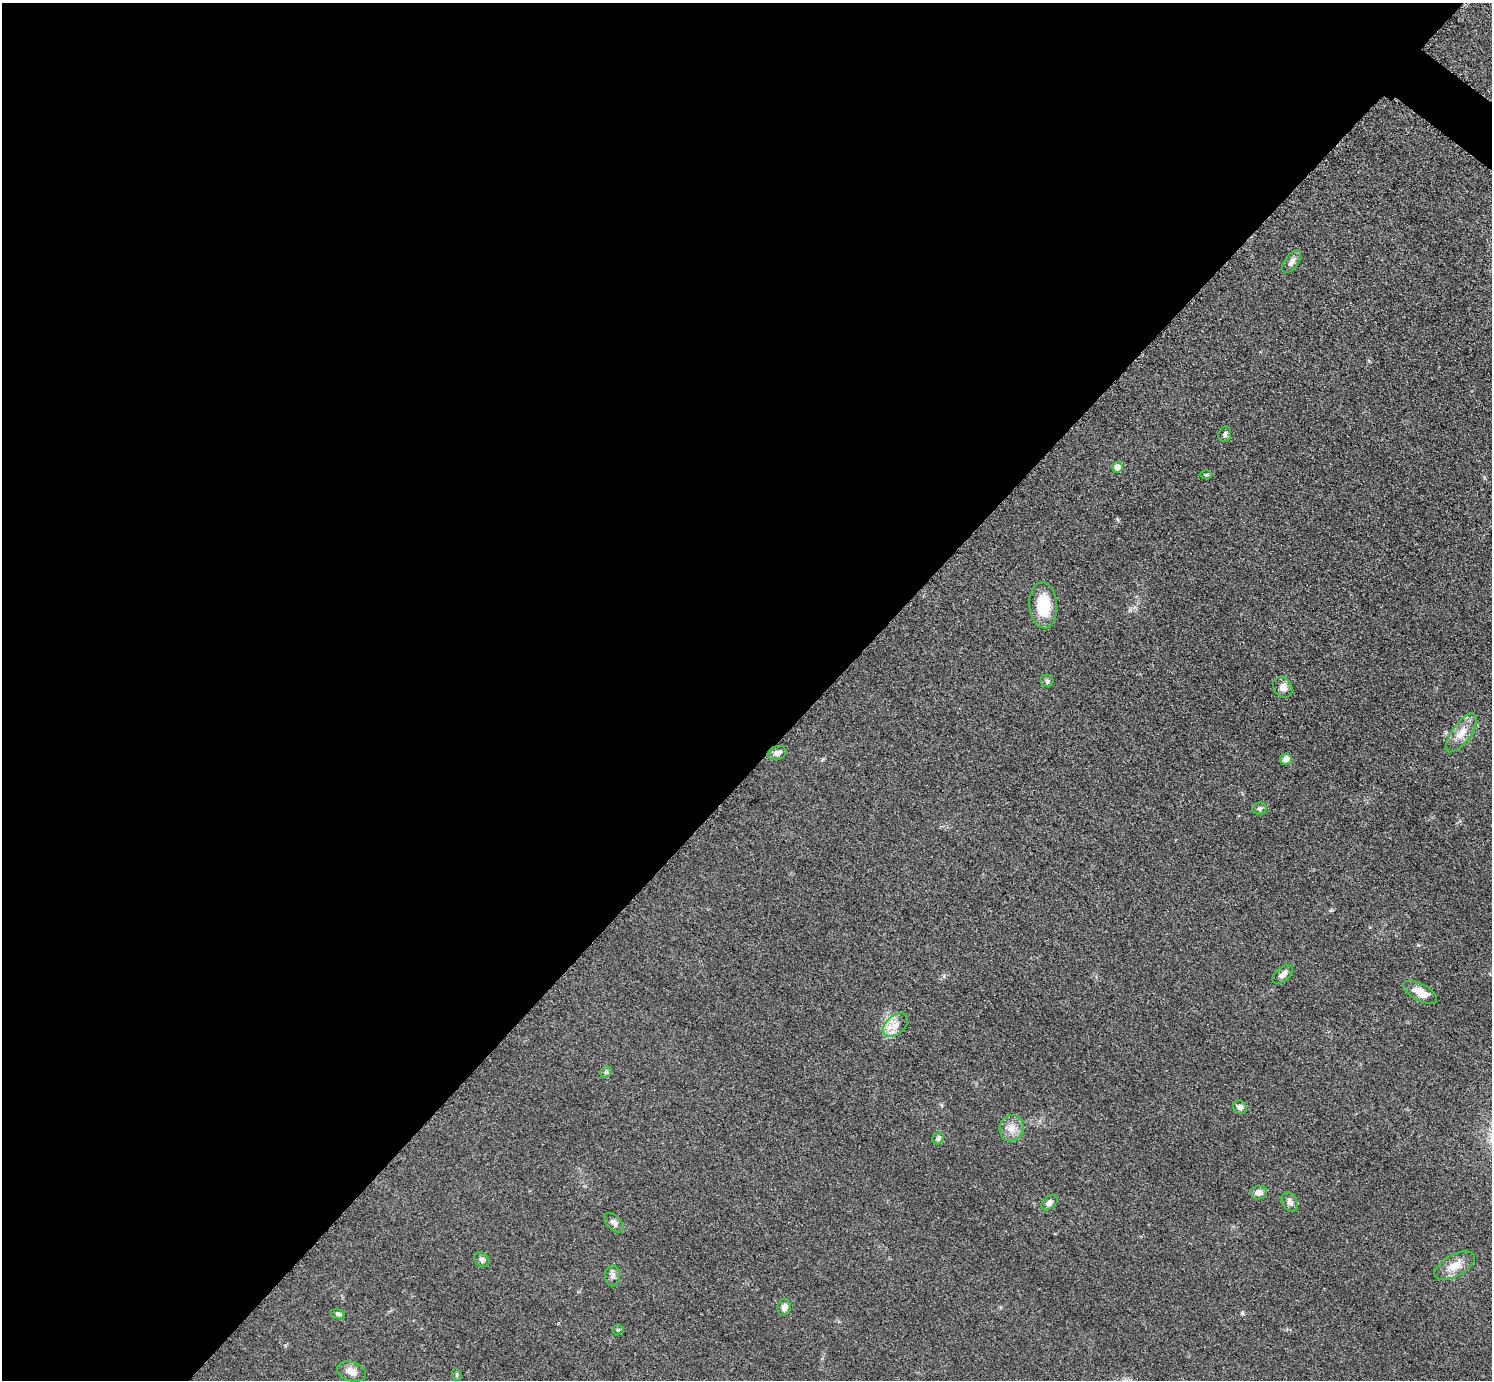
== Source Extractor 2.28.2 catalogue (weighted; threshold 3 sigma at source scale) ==
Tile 5 of 4 x 4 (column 1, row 2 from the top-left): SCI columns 12-1501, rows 2919-4296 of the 5978 x 5981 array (HDU 1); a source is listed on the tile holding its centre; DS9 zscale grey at full resolution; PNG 1494 x 1382 px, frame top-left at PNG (2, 3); each listed source drawn as its Kron ellipse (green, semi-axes under 4 px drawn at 4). Shown black and unused: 56% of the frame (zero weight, under 3 of 5 exposures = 1% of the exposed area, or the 3 px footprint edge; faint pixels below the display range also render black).
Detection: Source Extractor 2.28.2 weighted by HDU 2 'WHT'; one run over the whole footprint, this tile lists its part. Background 0.0533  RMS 0.0058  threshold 0.026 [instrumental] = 3 sigma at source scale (4.5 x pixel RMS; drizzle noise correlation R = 1.50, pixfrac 1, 0.05/0.05 arcsec/px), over >= 5 px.
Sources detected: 30; all 30 listed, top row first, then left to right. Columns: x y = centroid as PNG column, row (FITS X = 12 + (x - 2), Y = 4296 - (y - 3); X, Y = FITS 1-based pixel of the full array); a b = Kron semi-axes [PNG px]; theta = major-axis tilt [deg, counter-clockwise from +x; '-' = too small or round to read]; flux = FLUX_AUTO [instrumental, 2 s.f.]
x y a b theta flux
1292 262 13 6 53 2.6
1225 434 8 6 74 1.5
1117 467 5 5 - 4.8
1206 475 6 4 0 0.68
1043 605 23 14 -86 19
1047 681 6 6 - 1.1
1283 687 11 9 -54 3.8
1461 733 23 9 54 7.5
777 753 9 7 18 2.6
1286 759 6 5 - 4.4
1259 808 7 6 - 1.5
1283 974 12 6 42 2.9
1420 992 19 8 -29 7.7
896 1025 14 9 40 5.8
606 1072 6 5 - 1.1
1240 1107 7 6 - 2.5
1012 1128 13 12 - 5.9
938 1138 6 5 - 1.5
1259 1192 8 7 - 3.4
1049 1202 9 6 41 2.5
1290 1202 10 7 -62 2.6
614 1223 12 6 -46 2.3
482 1260 8 6 -37 1.8
1455 1265 22 11 28 8.3
613 1276 10 7 -89 2.4
784 1307 8 6 79 2.9
338 1314 7 5 -10 1
618 1330 5 5 - 0.81
351 1371 15 9 -18 5.2
457 1375 6 4 -73 0.79
Unlisted compact peaks at least as high as the median listed source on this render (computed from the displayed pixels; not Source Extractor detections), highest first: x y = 1242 1313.